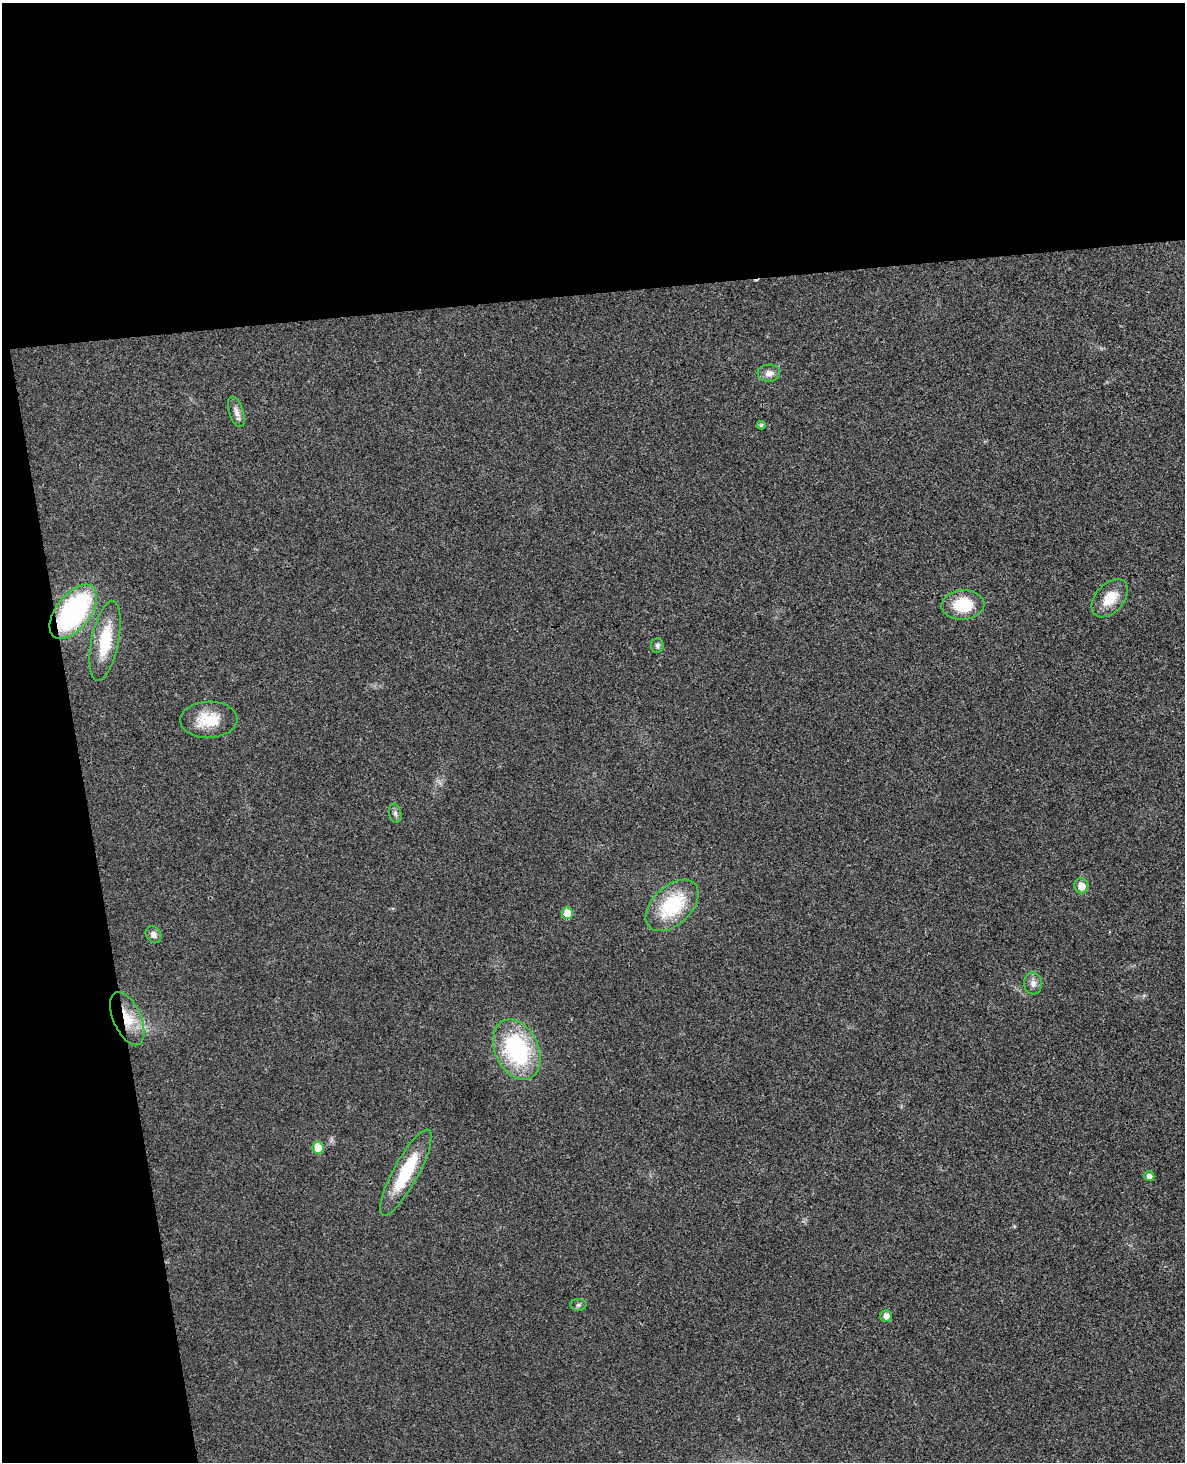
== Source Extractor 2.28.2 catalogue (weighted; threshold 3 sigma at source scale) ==
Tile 1 of 4 x 3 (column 1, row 1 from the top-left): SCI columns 57-1239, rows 3067-4526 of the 4844 x 4780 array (HDU 1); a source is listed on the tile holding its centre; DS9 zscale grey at full resolution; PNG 1187 x 1464 px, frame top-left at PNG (2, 3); each listed source drawn as its Kron ellipse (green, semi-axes under 4 px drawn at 4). Shown black and unused: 27% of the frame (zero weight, under 3 of 4 exposures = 6% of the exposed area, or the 3 px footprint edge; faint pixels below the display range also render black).
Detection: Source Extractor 2.28.2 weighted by HDU 2 'WHT'; one run over the whole footprint, this tile lists its part. Background 0.0217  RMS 0.0058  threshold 0.0262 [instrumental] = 3 sigma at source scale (4.5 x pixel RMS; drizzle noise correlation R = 1.50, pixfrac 1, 0.05/0.05 arcsec/px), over >= 5 px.
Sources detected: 22; all 22 listed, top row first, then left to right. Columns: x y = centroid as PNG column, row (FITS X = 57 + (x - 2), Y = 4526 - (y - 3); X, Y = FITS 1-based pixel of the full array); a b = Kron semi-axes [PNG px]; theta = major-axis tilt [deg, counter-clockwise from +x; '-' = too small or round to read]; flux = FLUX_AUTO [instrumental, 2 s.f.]
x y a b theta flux
769 373 11 8 3 3.8
236 412 16 7 -72 3.4
761 425 4 4 - 1.3
1110 598 22 14 48 13
963 605 21 14 4 20
73 612 31 17 52 99
105 641 40 13 79 26
657 645 7 6 - 1.4
209 720 28 18 2 18
395 813 9 6 -79 1.7
1081 886 7 7 - 6.4
672 905 31 19 43 37
567 913 6 5 - 9.7
154 934 9 7 -52 2.8
1033 983 11 9 -83 3.2
127 1019 28 14 -66 17
517 1050 32 21 -66 66
318 1148 6 5 - 12
406 1172 48 12 61 32
1149 1176 5 5 - 3.4
578 1305 8 6 0 1.3
886 1316 6 6 - 3.2
Overlapping masked pixels (flux is a lower limit): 2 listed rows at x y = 73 612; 127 1019